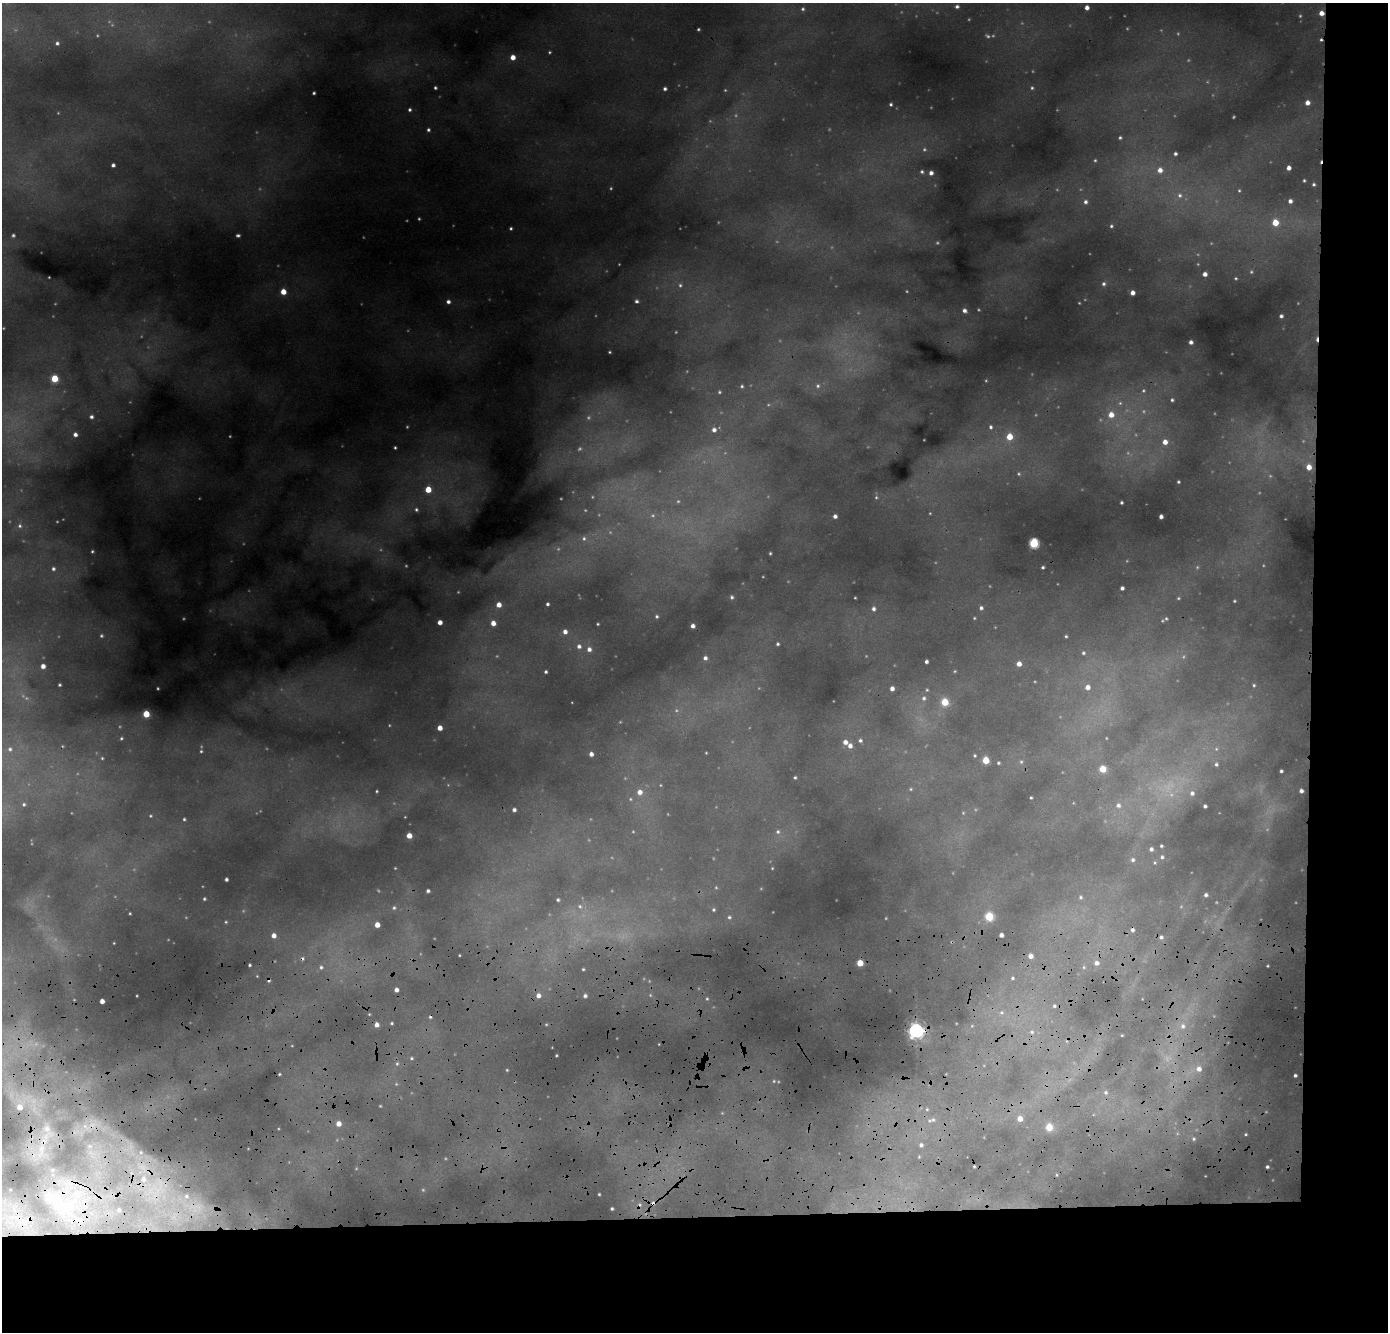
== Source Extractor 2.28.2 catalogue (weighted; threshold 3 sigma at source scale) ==
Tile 9 of 3 x 3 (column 3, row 3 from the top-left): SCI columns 2822-4207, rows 563-1892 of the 4248 x 5114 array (HDU 1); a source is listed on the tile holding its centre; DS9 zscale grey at full resolution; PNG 1390 x 1334 px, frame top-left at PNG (2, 3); no overlay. Shown black and unused: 14% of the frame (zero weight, under 3 of 4 exposures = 24% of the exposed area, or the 3 px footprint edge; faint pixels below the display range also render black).
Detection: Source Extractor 2.28.2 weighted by HDU 2 'WHT'; one run over the whole footprint, this tile lists its part. Background 0.114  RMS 0.011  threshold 0.0514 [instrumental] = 3 sigma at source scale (4.5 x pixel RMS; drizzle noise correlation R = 1.50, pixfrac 1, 0.05/0.05 arcsec/px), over >= 5 px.
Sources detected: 315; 76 too faint to see at this stretch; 9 cosmic-ray / hot-pixel residue — not listed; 4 inside a brighter listed object's ellipse — not listed separately; the other 226 listed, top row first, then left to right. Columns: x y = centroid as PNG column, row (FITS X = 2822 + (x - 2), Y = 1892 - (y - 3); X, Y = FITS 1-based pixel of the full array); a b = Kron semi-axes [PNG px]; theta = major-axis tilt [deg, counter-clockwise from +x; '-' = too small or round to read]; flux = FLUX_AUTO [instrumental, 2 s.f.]
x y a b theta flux
957 6 5 4 - 3.1
1087 8 4 4 - 6.4
803 9 6 6 - 2.6
1321 13 5 5 - 9.8
698 29 4 3 - 1.6
57 43 4 4 - 2.4
513 57 5 5 - 11
435 88 3 3 - 2.1
1032 88 6 5 - 2.3
665 89 4 4 - 3.3
314 93 3 3 - 1.9
1307 103 5 5 - 8.3
891 104 4 4 - 2.1
409 110 5 5 - 2.7
428 130 5 4 - 2.5
1120 138 4 4 - 1.9
1175 154 4 4 - 2.9
113 165 4 4 - 3.9
1289 168 4 4 - 6.6
1160 170 7 7 - 9.4
922 172 5 5 - 2.7
931 173 5 5 - 5.5
1304 180 3 3 - 1.5
1314 184 4 4 - 2.1
1239 190 5 4 - 1.6
1180 195 8 7 - 5.7
1290 201 5 5 - 4.8
1085 202 6 5 - 4
1275 222 6 5 - 25
1111 226 4 4 - 2
511 228 4 4 - 2
238 235 4 4 - 2.6
1205 274 4 4 - 6.4
1236 278 4 3 - 1.3
1104 284 5 5 - 3
680 285 6 5 - 2.4
283 292 5 5 - 17
1132 293 4 4 - 6.7
636 301 4 4 - 2.8
448 302 5 4 - 4.1
964 311 6 5 - 5
1281 316 4 3 - 3
1191 342 4 4 - 4.5
609 352 3 2 - 1.2
54 378 5 5 - 43
742 386 4 4 - 1.8
818 386 6 6 - 3.2
1172 400 4 4 - 2.1
1120 403 6 6 - 2.6
1111 415 6 6 - 14
91 417 5 5 - 3.8
990 427 6 5 - 2.7
714 430 5 5 - 5.2
75 434 5 5 - 5.7
1009 437 6 6 - 21
1165 442 6 6 - 10
395 447 3 3 - 1.7
1309 467 6 6 - 13
1019 474 6 5 - 2.1
1178 482 3 3 - 1.5
428 489 5 5 - 24
876 497 5 4 - 1.6
1121 502 3 3 - 2
416 509 6 6 - 3.3
835 516 4 4 - 4.5
1161 516 4 4 - 4.4
20 526 7 6 - 3.5
584 538 7 7 - 4.5
1034 543 5 5 - 100
92 551 4 3 - 1.6
770 553 3 3 - 1.4
1043 567 3 3 - 1.9
53 569 5 5 - 3.3
1122 588 4 4 - 3.7
732 597 5 4 - 2.5
855 598 3 2 - 0.98
1178 598 6 4 22 1.8
1234 601 4 3 - 1.4
547 604 3 3 - 2.3
499 605 5 5 - 10
981 608 5 4 - 3.2
873 609 6 5 - 4.3
657 616 4 4 - 1.9
974 618 3 3 - 1.1
1166 619 7 5 76 2.7
440 622 4 4 - 8.1
493 623 5 4 - 11
598 624 3 2 - 1.3
693 626 4 4 - 5.2
565 632 5 5 - 6.1
1066 636 3 3 - 1.6
778 644 4 4 - 2.2
579 646 6 6 - 4.9
589 649 6 6 - 5.9
1083 653 5 5 - 2.2
705 658 5 5 - 4.1
926 661 4 3 - 3.6
1019 664 4 4 - 8.5
43 666 4 4 - 7.6
546 672 3 3 - 2.2
59 685 3 3 - 1.6
1254 685 5 5 - 2.2
1087 687 5 5 - 7.5
892 688 5 4 - 5.9
927 690 5 4 - 1.6
924 698 7 6 - 4.6
945 702 5 5 - 43
146 714 4 4 - 32
440 728 4 4 - 11
121 738 4 3 - 1.5
1106 738 4 3 - 0.82
860 740 5 5 - 2.8
845 742 5 5 - 6.8
850 746 5 5 - 6.3
10 749 6 6 - 3.4
1216 749 6 5 - 2.5
201 751 4 4 - 1.6
706 753 3 2 - 0.9
591 754 4 4 - 5.9
975 756 4 4 - 1.5
102 758 4 4 - 1.4
986 760 5 4 - 34
1021 762 6 5 - 2.2
998 763 4 3 - 1.8
1216 764 6 5 - 3
1103 769 5 5 - 30
1281 771 3 3 - 2.2
795 777 3 3 - 1.7
911 789 5 5 - 1.8
377 791 3 3 - 1.2
1301 791 4 4 - 4.1
639 792 6 6 - 8.2
1192 793 7 7 - 5.6
1031 798 3 2 - 1.4
630 799 5 4 - 1.4
24 804 6 5 - 2.5
1118 805 7 7 - 6.2
1205 806 4 3 - 2.9
514 810 4 4 - 4.2
963 813 5 5 - 1.4
150 816 5 4 - 1.4
405 817 3 3 - 0.84
184 819 3 3 - 1.7
778 832 6 6 - 3
409 836 4 4 - 14
1161 846 3 3 - 1.7
1151 849 5 5 - 4
1162 857 5 5 - 2.5
1133 860 6 5 - 3.5
772 868 3 3 - 0.96
226 879 4 3 - 2.9
428 891 4 3 - 3
1206 895 4 4 - 3.1
1081 897 7 6 - 3.7
204 899 4 3 - 1.8
558 900 4 4 - 2.1
580 906 8 7 - 5.2
394 908 5 4 - 2
713 910 5 5 - 1.9
130 913 3 2 - 1.1
989 916 5 5 - 63
729 917 6 5 - 2.8
226 922 4 4 - 1.6
377 925 4 4 - 13
1132 930 5 5 - 4
274 935 5 5 - 8.9
1001 935 4 4 - 6.1
1161 937 6 6 - 3.6
114 943 2 2 - 0.82
459 955 3 2 - 0.93
1030 956 5 5 - 8.5
860 963 4 4 - 29
1096 963 7 6 - 6.1
249 965 3 3 - 1.9
1268 966 3 2 - 1
321 967 6 5 - 2.8
1084 967 6 4 -90 1.7
583 969 3 3 - 1.4
257 976 3 3 - 0.85
1012 978 5 4 - 2.1
396 990 4 4 - 6.4
538 995 5 5 - 7.2
585 996 4 3 - 3.2
707 999 6 4 68 2
102 1001 4 4 - 8.4
1054 1006 5 4 - 2.2
1001 1012 7 5 21 2.9
369 1014 4 3 - 0.99
392 1023 3 3 - 1.6
376 1025 4 4 - 6.6
1183 1026 8 7 - 5.5
916 1031 6 6 - 490
1032 1032 7 5 -3 3.3
1122 1035 3 2 - 0.86
556 1055 3 2 - 1.1
411 1058 5 4 - 2
397 1064 6 5 - 2.3
1199 1069 8 7 - 9.2
507 1070 3 3 - 1
279 1074 3 2 - 1.4
1295 1075 4 3 - 2.4
774 1081 4 4 - 1.3
1106 1092 7 6 - 3.6
380 1106 4 3 - 1.1
20 1107 8 7 - 14
927 1109 4 4 - 1.3
1020 1119 5 5 - 12
933 1120 7 6 - 3.5
338 1124 5 5 - 10
1049 1127 5 5 - 33
47 1128 11 11 - 12
1246 1134 5 4 - 1.6
1194 1139 7 7 - 3.9
921 1145 5 5 - 3.6
89 1146 7 6 - 3.9
41 1149 22 8 82 19
141 1152 8 8 - 8.3
974 1166 3 2 - 1.3
1267 1167 4 4 - 2.6
1056 1175 4 2 - 0.99
599 1194 3 3 - 1.3
653 1203 7 6 - 4.6
62 1206 47 33 -35 100
194 1207 84 43 -25 320
612 1209 3 3 - 2.2
119 1210 5 5 - 3.1
Overlapping masked pixels (flux is a lower limit): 6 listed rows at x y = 1321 13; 916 1031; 41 1149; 653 1203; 62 1206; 194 1207